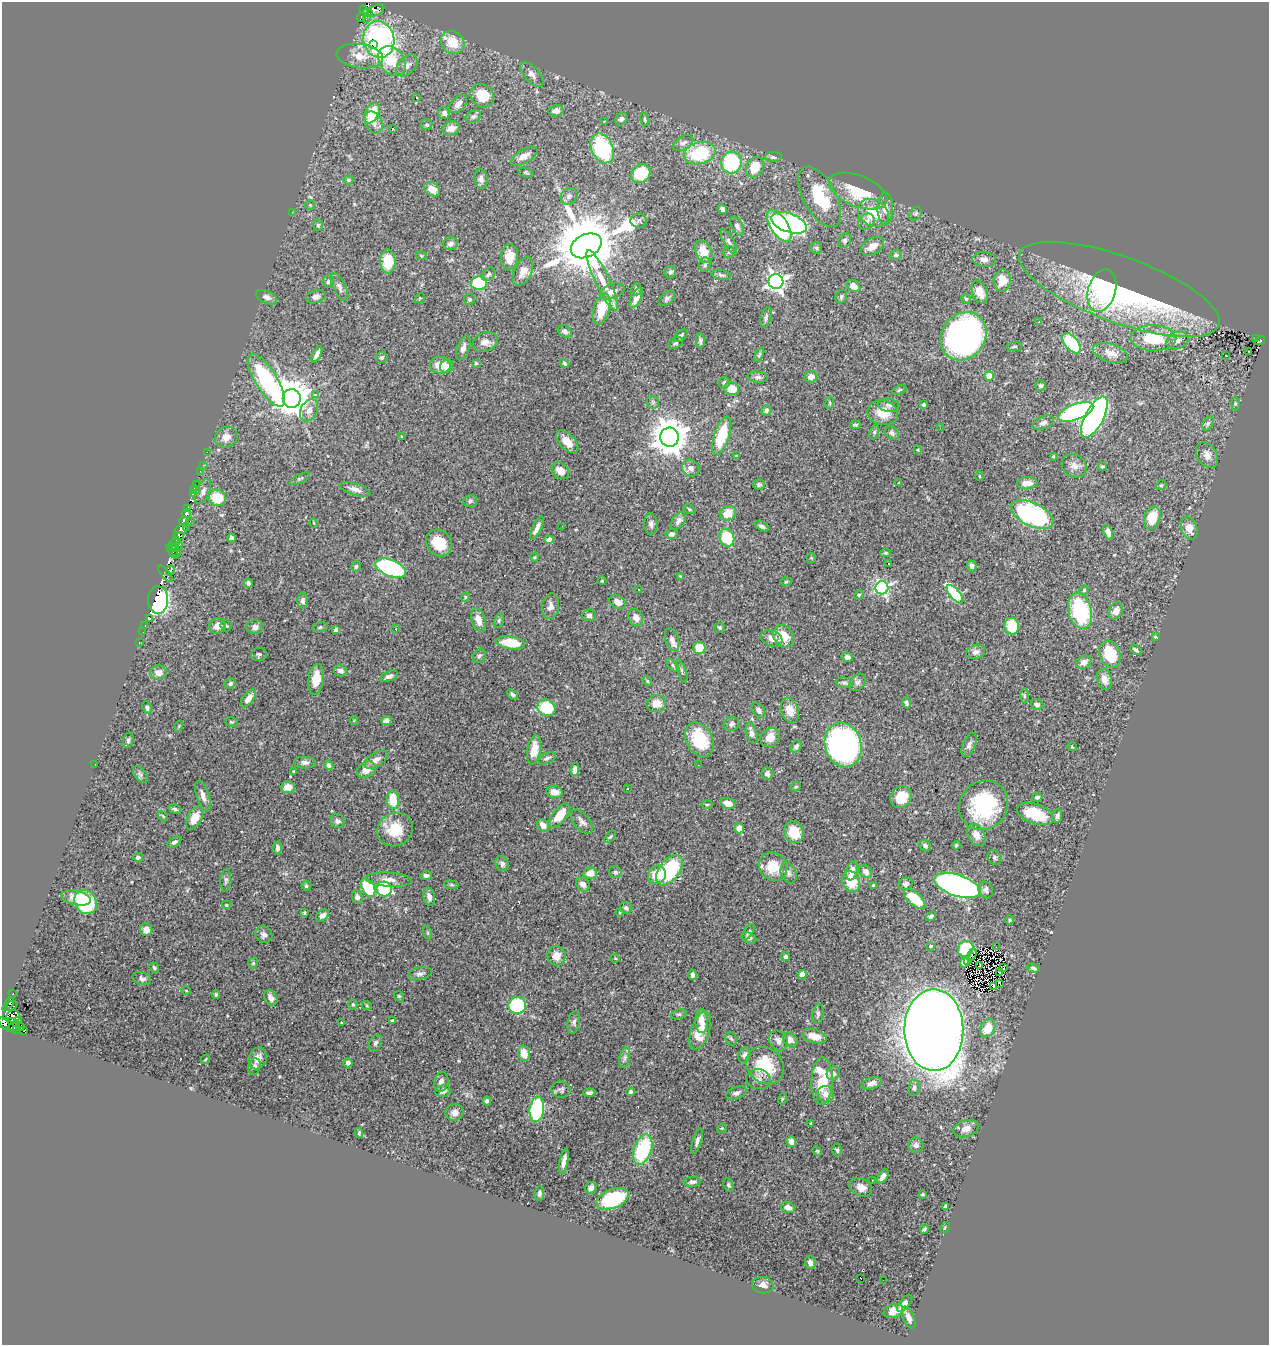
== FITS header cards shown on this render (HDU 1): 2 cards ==
NAXIS1  =                 1267
NAXIS2  =                 1343

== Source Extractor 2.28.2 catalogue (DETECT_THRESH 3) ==
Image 1267 x 1343 px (HDU 1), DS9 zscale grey, 1 PNG px = 1 image px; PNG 1271 x 1347 px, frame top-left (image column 1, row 1343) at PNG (2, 2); each listed source drawn as its Kron ellipse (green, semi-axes under 4 px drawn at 4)
Background 0.561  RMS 0.026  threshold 0.0778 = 3 sigma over >= 5 px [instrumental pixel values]
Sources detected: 486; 7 with non-positive FLUX_AUTO (blend fragments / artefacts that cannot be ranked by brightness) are neither listed nor drawn; the other 479 listed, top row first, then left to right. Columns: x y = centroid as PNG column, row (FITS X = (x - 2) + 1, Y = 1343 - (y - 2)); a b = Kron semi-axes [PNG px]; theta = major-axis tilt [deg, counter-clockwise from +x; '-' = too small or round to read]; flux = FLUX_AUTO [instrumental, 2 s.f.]
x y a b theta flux
363 10 3 2 - 3.9
376 10 9 5 27 52
368 13 5 2 - 6.2
361 17 4 3 - 37
366 19 3 2 - 2.4
379 39 18 15 -75 320
453 42 12 11 - 35
373 45 3 2 - 12
360 56 23 12 -7 28
392 61 16 12 -51 59
407 65 13 8 47 8.5
532 74 15 7 -48 11
482 96 12 11 - 43
417 98 3 3 - 1.4
458 104 11 7 44 9.1
556 111 7 5 13 9.5
372 113 11 6 65 65
444 113 6 5 - 5.9
473 117 8 6 31 4.5
621 119 7 5 50 4.4
645 119 7 4 -71 2.5
374 122 11 8 -63 12
604 122 2 2 - 1.3
427 125 6 5 - 3.2
451 128 9 7 21 15
392 129 3 2 - 1.5
683 143 11 6 30 6.3
602 148 15 11 -66 150
700 153 16 11 13 97
524 156 15 7 31 13
773 157 8 5 1 5
731 163 11 10 - 170
755 167 11 8 59 41
526 172 8 4 -14 2.6
641 174 10 8 43 61
481 179 10 6 -81 7.2
348 180 5 4 - 2.1
432 189 8 6 -34 17
858 191 31 15 -22 68
569 196 9 7 48 6
820 197 33 16 -62 82
310 205 5 4 - 2
722 209 5 4 - 6.2
885 209 16 7 89 15
292 212 2 2 - 1.4
873 213 16 13 -33 49
915 214 7 5 45 3.7
639 221 8 7 - 5.6
866 221 9 7 41 8.2
789 223 18 9 -19 300
318 225 5 5 - 2.8
737 226 10 5 -63 5.6
779 226 18 8 -57 230
845 241 8 6 64 4.2
729 242 14 5 -60 5.3
450 244 7 6 - 7
586 246 16 11 27 17000
872 246 13 8 31 19
816 248 6 5 - 3.6
704 252 12 8 -66 25
729 252 6 5 - 3.3
421 255 5 3 - 1.7
896 255 6 5 - 3.5
510 257 13 8 82 22
984 260 12 7 -7 8.4
388 262 12 8 -90 36
705 265 7 6 - 4.6
523 271 15 8 64 16
670 272 6 5 - 3.6
489 274 8 5 48 3.9
721 275 9 5 -10 3.8
602 280 33 7 -65 35
1002 280 11 8 84 27
328 281 6 5 - 3.6
776 282 7 7 - 710
479 283 8 6 1 110
854 286 7 5 -33 14
339 287 15 6 -63 8
636 289 6 5 - 3.5
1119 289 106 33 -20 440
612 291 13 7 18 14
1102 291 22 13 74 48
980 292 12 7 -68 21
266 297 11 6 -25 7.3
316 297 10 6 15 7
841 297 7 5 61 3.4
420 298 6 4 44 1.9
636 298 11 5 64 14
667 298 9 5 40 5
470 299 5 5 - 3.1
966 299 5 4 - 2.6
602 309 16 8 74 45
766 317 11 5 75 5.1
1039 322 3 2 - 2.6
565 331 7 5 -33 5
681 336 8 5 37 3.5
963 336 25 22 53 700
1153 338 23 13 -1 73
1256 339 3 2 - 6.5
1177 340 11 8 19 12
700 341 7 4 -89 5.6
1260 341 5 3 - 12
485 342 13 9 22 13
675 343 8 5 27 3.3
1071 343 12 6 -49 100
1014 346 8 4 5 2.6
463 348 13 6 71 8.9
1248 351 3 2 - 2.9
1110 353 18 9 -18 17
317 354 9 4 63 8.8
759 355 8 4 64 2.3
1226 355 3 2 - 1.6
382 357 6 5 - 3
476 363 3 3 - 2.6
564 363 5 4 - 3.4
440 365 10 8 -6 28
447 366 7 6 - 8.8
989 376 5 4 - 27
758 377 10 5 -5 4.7
811 377 6 6 - 11
266 380 30 10 -58 250
724 383 6 5 - 4
1040 386 5 5 - 3
732 389 7 6 - 26
899 390 8 4 24 2.9
316 395 4 3 - 5.5
292 398 9 9 - 4200
653 402 6 6 - 3.1
830 403 6 4 84 2.5
923 404 4 4 - 4.2
1235 404 7 3 89 2.3
888 405 11 6 -7 5.9
309 410 12 8 62 13
766 410 5 5 - 3.7
1076 412 18 8 21 330
883 413 15 12 -11 32
1094 417 23 9 62 510
1043 423 11 6 24 7.1
1208 423 7 5 62 3.5
855 425 5 4 - 3.3
940 428 2 2 - 3.2
874 432 7 4 70 3
892 433 7 6 - 5.1
722 436 20 7 72 64
226 437 11 10 - 14
402 437 3 2 - 1.3
670 437 9 9 - 3900
567 442 14 7 -47 17
918 450 3 3 - 1.8
207 452 2 2 - 8.4
736 455 4 2 - 1.3
1207 455 14 10 -59 13
1053 456 3 2 - 1.7
203 465 3 2 - 2.8
1074 466 13 11 -36 11
1102 466 4 4 - 2.2
691 468 9 8 - 10
200 471 2 2 - 1.1
560 471 9 7 -41 17
979 476 4 3 - 1.5
300 479 11 4 26 3.1
899 483 4 3 - 1.6
1027 483 10 6 5 16
759 484 6 5 - 3.8
197 485 3 2 - 1.1
1161 485 5 4 - 2.3
195 489 5 2 - 2.7
355 489 16 5 -18 11
203 492 13 7 66 7.9
193 494 4 3 - 30
217 498 9 8 - 47
470 501 7 5 13 4.2
187 509 3 3 - 36
689 509 6 3 -27 2.2
186 513 4 4 - 28
728 513 8 7 - 27
1032 515 23 11 -27 240
1152 518 11 8 72 38
184 521 5 4 - 83
190 521 2 2 - 0.55
678 521 10 6 52 8.1
314 523 5 3 - 1.3
651 524 11 6 -86 6.1
562 526 2 2 - 0.85
762 526 7 4 -27 5.4
187 527 3 2 - 37
537 528 12 4 64 9.3
1189 528 12 8 -72 18
181 529 6 4 22 200
1108 532 7 4 -67 8.9
671 534 6 5 - 6.1
179 536 5 4 - 130
231 538 4 4 - 4.2
727 538 9 7 -68 75
549 540 4 4 - 13
175 542 5 3 - 7.2
439 543 14 12 -50 42
177 546 6 3 33 49
174 547 5 3 - 53
173 551 9 2 -59 19
177 552 4 3 - 0.34
886 553 5 4 - 2.4
535 557 4 3 - 1.6
811 558 5 5 - 1.9
888 564 2 2 - 1.3
972 566 5 4 - 6.7
356 567 5 5 - 3.1
391 568 16 8 -22 240
170 570 5 3 - 27
166 574 10 2 -51 1.6
680 576 4 3 - 1.2
602 581 4 4 - 1.6
786 582 6 4 2 1.8
248 583 4 3 - 4.8
882 588 6 6 - 350
639 590 3 2 - 1.3
1084 590 5 4 - 1.9
955 594 11 5 -50 120
859 595 5 4 - 2.1
465 597 4 4 - 2
158 600 14 10 89 770
303 601 7 5 90 6
618 602 9 6 -27 13
550 606 13 8 81 10
1080 611 18 11 -75 140
1116 611 9 6 63 15
589 615 7 6 - 6.3
636 617 9 7 -65 13
149 618 3 2 - 1.5
478 620 12 6 -73 15
499 621 7 4 72 3.4
145 626 4 3 - 14
217 626 8 7 - 13
226 626 5 5 - 2.8
1012 626 8 7 - 56
255 627 8 7 - 7.1
320 627 8 4 15 3.1
720 628 5 5 - 2.5
396 629 3 2 - 1.7
336 630 4 4 - 6
143 632 2 2 - 2
783 636 12 9 -61 35
1155 637 4 3 - 1.6
772 638 11 7 -18 12
672 639 12 6 -72 10
139 643 3 2 - 7.3
510 643 15 6 -8 41
699 648 6 6 - 35
1136 650 6 3 -33 3.8
976 652 9 7 15 6.8
259 654 8 6 9 3.7
1110 654 14 10 -70 63
479 656 7 6 - 4.2
847 657 5 5 - 4.6
1084 662 7 6 - 10
673 665 8 3 -45 2.8
340 671 6 5 - 8.5
682 671 12 3 -73 3.7
159 672 8 7 - 12
389 676 9 4 22 5.5
316 679 15 7 82 28
1104 679 11 7 -76 15
647 681 5 4 - 2.2
857 682 9 7 51 5.2
230 683 5 5 - 3.3
844 683 8 5 -8 4
513 694 6 4 -40 3.4
1024 696 7 3 -89 2.2
248 699 10 5 52 11
656 703 10 8 12 20
906 703 6 4 -72 3.3
1037 704 6 5 - 6.2
147 708 6 4 -65 3.7
546 708 9 8 - 74
759 710 8 5 -48 6.5
790 710 13 8 -70 21
354 720 4 2 - 1.2
386 721 5 4 - 11
231 722 6 4 -19 2.3
731 724 8 7 - 4.6
179 726 5 3 - 1.7
752 733 11 5 -74 8.4
770 737 10 9 - 17
128 740 8 5 75 4.4
699 740 18 13 -62 70
843 745 23 18 -73 530
969 745 13 6 68 7.5
796 746 7 5 50 4.3
1072 747 5 3 - 1.4
534 750 15 7 80 24
547 758 10 5 25 5.1
376 760 13 7 32 10
305 762 11 6 -3 6.4
95 764 2 2 - 1.9
329 765 5 3 - 4.9
698 765 3 2 - 1.6
366 770 10 7 31 18
575 770 7 4 78 8.5
294 771 3 3 - 1.5
767 774 6 5 - 6.6
140 775 10 5 -52 4.8
288 787 7 5 2 15
796 787 5 3 - 1.9
627 788 3 2 - 1.6
554 792 8 6 -12 13
203 796 16 6 -72 11
901 797 12 10 50 35
1037 797 5 4 - 3.1
393 800 9 6 -83 48
728 803 8 5 -17 16
707 805 5 3 - 1.8
984 805 25 23 46 160
175 809 6 4 -16 2.9
1035 814 19 10 -19 59
163 816 6 3 -46 2.1
560 816 15 6 51 29
1057 816 7 5 84 4.9
195 818 12 7 61 24
337 821 7 7 - 5.3
582 822 14 8 -49 8.1
543 825 7 5 -50 11
739 828 5 5 - 12
395 830 18 16 28 50
794 832 11 9 -70 36
976 835 12 8 -59 16
610 837 7 3 53 2.4
174 842 7 5 30 5.1
956 845 4 4 - 2.5
925 846 6 5 - 5.1
277 848 6 4 -86 5.5
138 857 5 4 - 3.3
994 857 8 6 -47 4.7
502 864 8 6 -66 6
773 867 15 13 -47 41
669 870 17 10 54 160
852 871 10 6 77 14
866 871 7 5 -46 8.5
615 872 6 6 - 3.7
590 873 7 5 13 18
789 873 10 7 -69 6.9
426 875 6 4 7 4.3
657 875 9 8 - 38
226 880 11 5 85 4.3
388 880 23 7 -4 15
851 881 11 9 -65 39
583 884 8 6 -51 10
906 884 7 6 - 4.3
451 885 7 3 -8 2.1
306 886 5 4 - 2.3
873 886 3 2 - 1.8
958 886 24 10 -18 580
368 888 10 6 -62 110
384 889 7 7 - 110
986 890 8 7 - 5.8
357 897 6 5 - 7.6
429 897 9 6 -78 8.3
76 898 15 7 -11 23
915 899 13 6 -41 63
86 902 13 10 -52 140
226 905 5 4 - 2.1
626 908 6 6 - 5.3
304 912 3 3 - 2.9
620 912 4 3 - 1.6
323 915 7 5 38 8.1
931 916 5 4 - 3.5
1010 920 4 4 - 1.9
146 930 6 6 - 12
748 932 9 4 57 3.6
428 933 7 4 -71 2.4
264 935 9 8 - 7.3
749 938 7 5 -19 5.1
931 946 4 3 - 2.4
996 947 3 2 - 4.6
966 949 8 7 - 88
972 954 6 3 68 6.3
556 956 10 9 - 19
786 957 4 4 - 4.3
615 958 5 3 - 1.4
968 962 3 2 - 1.3
253 963 5 5 - 2.6
965 963 5 4 - 5.6
980 965 3 2 - 1.5
154 968 5 3 - 2.4
1004 968 4 2 - 2.1
1033 968 7 3 -16 3.2
1000 972 3 2 - 1.1
420 974 12 6 12 6.5
802 974 4 4 - 22
692 975 5 3 - 5.9
142 979 9 6 -19 5.5
1000 984 4 2 - 1.8
993 986 3 2 - 1.1
186 990 5 3 - 1.4
13 994 3 3 - 24
216 994 4 4 - 2.5
399 996 5 4 - 2.2
271 998 8 6 -58 9.7
10 1003 6 3 66 90
353 1005 5 4 - 2.6
517 1005 9 8 - 110
10 1006 8 3 22 77
367 1006 5 3 - 1.5
679 1014 8 5 17 2.9
818 1014 10 5 81 4.3
13 1016 6 6 - 96
19 1020 4 2 - 6.2
392 1020 4 3 - 1.6
702 1021 12 6 -90 19
11 1022 4 3 - 40
574 1022 11 6 78 5.9
341 1023 4 3 - 1.5
4 1024 7 4 -52 140
13 1027 7 3 33 83
20 1027 4 4 - 11
988 1028 9 7 59 35
17 1029 3 3 - 11
934 1030 41 29 -89 5100
23 1031 3 3 - 13
700 1031 20 9 71 44
814 1036 12 7 -15 22
731 1039 7 5 -65 2.9
790 1040 8 6 -40 9.2
778 1041 10 8 -57 8.7
375 1043 9 6 63 4.5
524 1053 8 5 -75 25
744 1055 8 5 71 6
258 1058 11 8 69 15
625 1058 10 5 79 5.3
205 1059 5 3 - 1.7
348 1063 5 4 - 5.8
765 1065 20 17 -43 68
254 1067 8 6 72 6.1
833 1073 7 6 - 5.4
758 1079 12 10 -9 11
822 1081 24 10 88 75
441 1082 10 7 76 7
872 1083 10 5 18 8.2
914 1088 8 5 83 4.7
561 1090 9 8 - 5.2
443 1091 7 5 16 8.1
630 1092 4 4 - 3.4
589 1093 6 3 5 3.9
736 1093 11 6 21 6.4
826 1094 8 8 - 13
782 1099 5 3 - 1.6
487 1101 4 4 - 3.8
537 1109 13 7 84 190
454 1112 9 8 - 12
811 1123 4 2 - 1.3
722 1128 5 4 - 1.6
966 1129 13 8 17 14
359 1133 5 4 - 2.2
697 1141 13 4 73 6.2
791 1141 5 5 - 11
916 1145 7 7 - 6.1
643 1150 15 9 71 120
837 1150 6 4 -76 3.1
817 1151 5 4 - 1.9
564 1161 13 4 78 11
883 1176 8 4 55 8.5
872 1180 3 2 - 1.5
692 1182 8 5 1 5.3
728 1185 7 4 -68 3
861 1187 12 8 -26 15
591 1188 6 5 - 7.1
539 1193 7 4 83 5.4
923 1194 3 3 - 2.8
612 1199 17 9 21 120
946 1206 4 3 - 3.8
788 1207 7 5 -21 11
945 1227 6 3 62 1.5
924 1229 5 3 - 3.1
810 1262 6 5 - 7.8
861 1279 3 2 - 15
883 1280 2 2 - 130
763 1285 11 8 -6 10
905 1303 10 5 49 7.7
893 1311 10 6 19 23
909 1318 12 5 -65 9.8
At the frame edge (FLAGS 8, measured only in part): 1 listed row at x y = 4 1024
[7 non-positive-flux detections neither listed nor drawn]